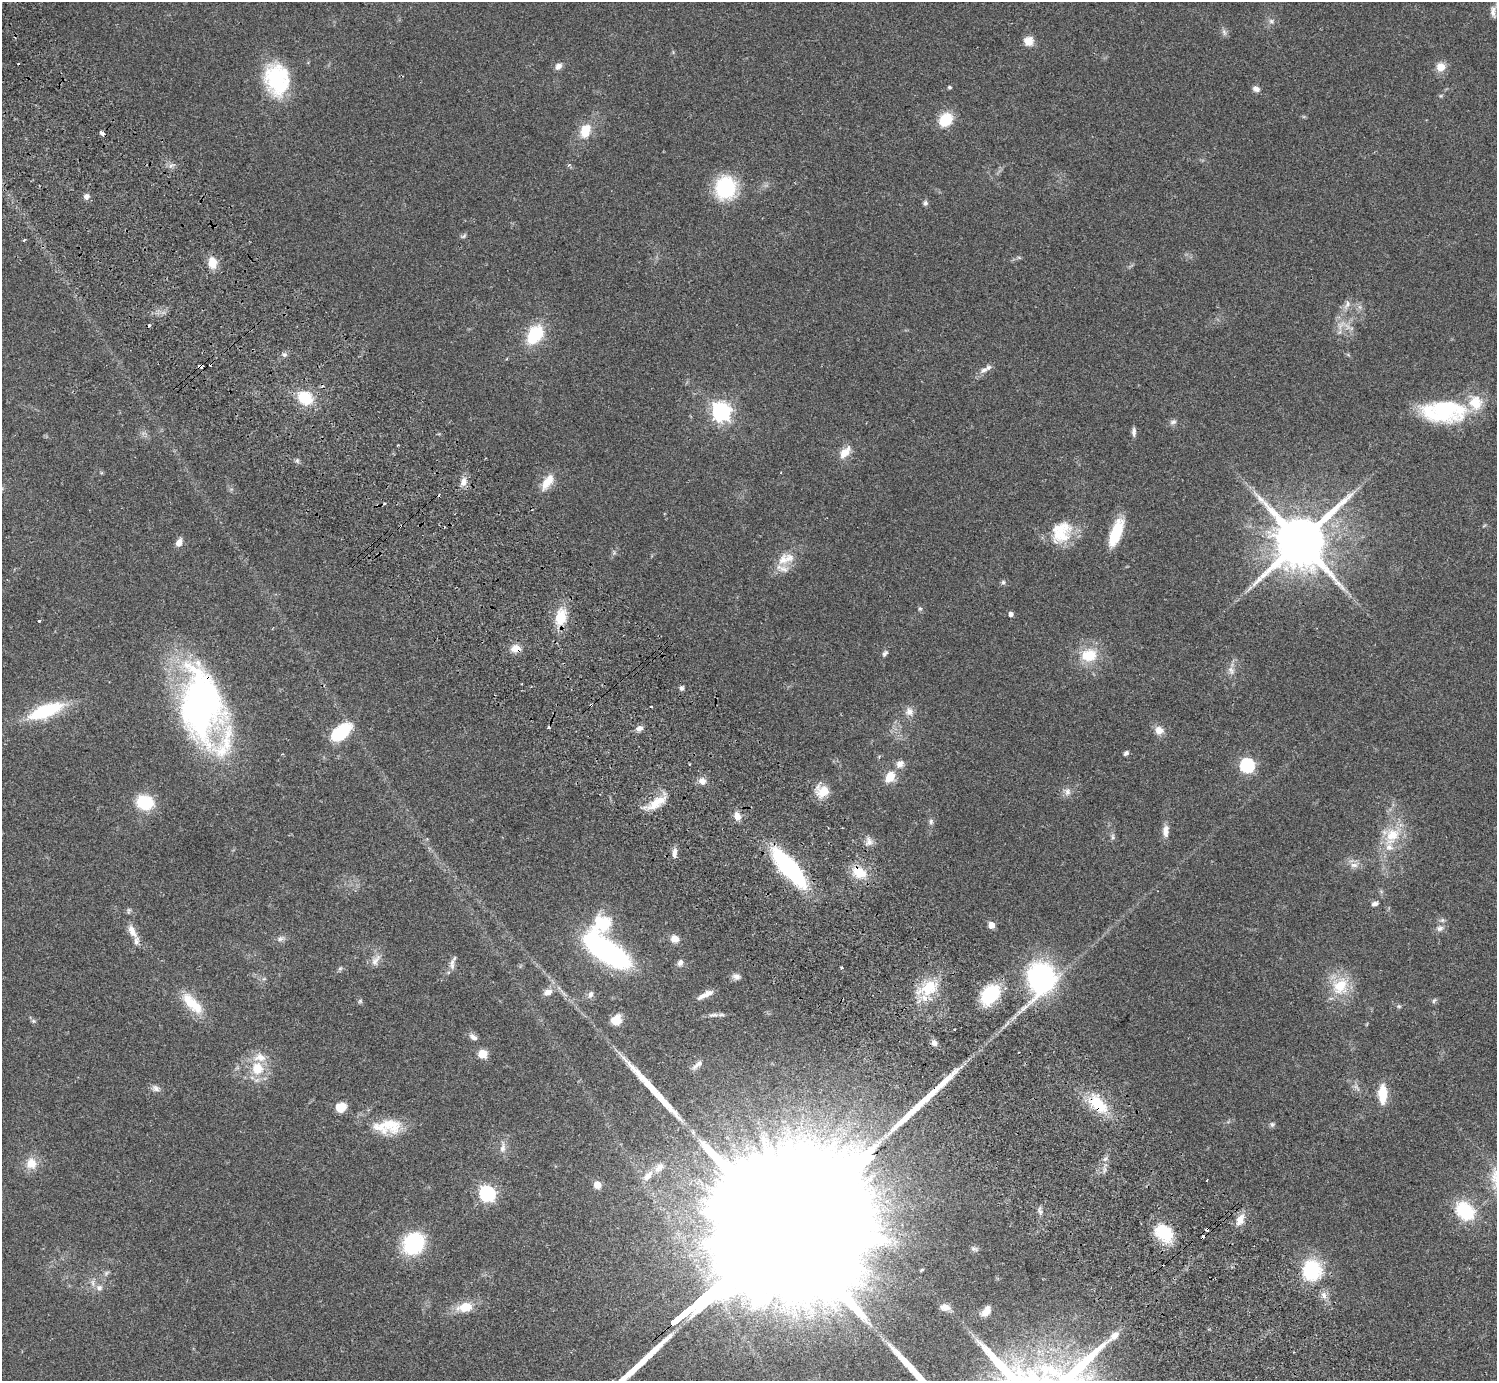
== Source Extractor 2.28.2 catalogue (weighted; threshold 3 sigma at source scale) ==
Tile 11 of 4 x 4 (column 3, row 3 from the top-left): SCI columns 3037-4531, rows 1724-3102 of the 6070 x 6064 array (HDU 1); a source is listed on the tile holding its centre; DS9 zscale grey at full resolution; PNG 1499 x 1383 px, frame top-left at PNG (2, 2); no overlay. Shown black and unused: <1% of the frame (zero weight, under 2 of 3 exposures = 3% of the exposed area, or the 3 px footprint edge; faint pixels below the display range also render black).
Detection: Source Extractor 2.28.2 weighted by HDU 2 'WHT'; one run over the whole footprint, this tile lists its part. Background 0.061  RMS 0.0072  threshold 0.0325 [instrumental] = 3 sigma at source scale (4.5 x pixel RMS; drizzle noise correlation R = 1.50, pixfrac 1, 0.05/0.05 arcsec/px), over >= 5 px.
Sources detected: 171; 1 too faint to see at this stretch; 10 cosmic-ray / hot-pixel residue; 6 long thin detections or spike segments (spike, bleed or trail) — not listed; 13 inside a brighter listed object's ellipse — not listed separately; the other 141 listed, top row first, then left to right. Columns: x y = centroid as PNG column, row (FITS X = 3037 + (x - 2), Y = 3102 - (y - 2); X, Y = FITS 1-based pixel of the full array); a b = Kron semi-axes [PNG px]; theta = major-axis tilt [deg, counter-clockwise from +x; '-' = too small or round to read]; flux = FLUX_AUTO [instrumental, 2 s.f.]
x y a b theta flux
1493 12 17 7 -85 3.8
1271 21 7 6 - 2.1
1224 32 11 5 -72 2.2
1029 41 11 11 - 7.1
558 66 8 6 49 3.9
1441 67 9 9 - 8.8
277 80 32 23 -77 64
949 87 4 4 - 1.1
1256 89 9 6 -21 3.2
946 120 14 12 49 20
585 131 16 12 69 14
569 165 5 4 - 1.2
725 188 22 19 84 54
86 196 7 7 - 3.1
925 203 6 6 - 1.9
463 236 9 5 33 1.4
24 240 4 2 - 0.74
1019 258 6 4 -20 0.96
212 262 12 9 -83 11
1347 305 15 7 61 4.5
1347 327 15 6 -39 5.2
535 334 21 15 56 33
284 354 8 6 17 2
200 366 4 3 - 5.7
984 370 14 7 32 4.2
305 398 16 13 -35 25
721 411 7 7 - 340
1444 411 54 25 1 69
1173 422 10 7 18 2.2
1134 432 12 5 90 2.6
398 445 3 2 - 0.63
845 452 19 10 49 8.8
297 461 7 4 0 1.4
464 481 12 7 86 5.1
547 482 21 10 56 12
1116 532 31 14 72 22
1060 535 28 23 -7 23
1300 541 16 14 44 5200
179 542 10 7 63 4.6
614 553 7 5 80 1.5
783 560 20 14 60 11
1003 582 6 5 - 1.5
920 609 6 5 - 1.2
1011 614 4 4 - 3.3
561 617 21 13 79 20
39 621 3 3 - 1.3
516 648 11 9 4 7.3
885 653 9 6 51 1.9
1089 655 24 19 8 21
1231 670 13 8 -61 4.1
682 688 6 5 - 1.9
201 705 72 40 -85 280
591 705 4 3 - 1
651 707 3 3 - 1.8
45 711 41 14 20 44
909 712 11 10 - 5.1
639 728 10 7 13 3.7
1159 730 11 9 -48 6.1
340 732 20 11 39 39
1126 753 6 5 - 1.8
900 764 11 10 - 4.8
1247 765 6 6 - 120
890 777 12 9 57 12
702 781 10 8 -30 4.6
822 791 16 15 - 13
1067 792 12 8 83 3.7
145 802 17 14 -13 29
656 803 32 11 31 14
737 816 11 8 -71 5.4
931 821 8 6 -80 2
1165 831 16 8 88 5.4
1392 836 33 20 54 26
1113 837 8 5 -74 1.8
869 842 13 9 81 4.3
675 852 14 6 83 3.8
1354 865 12 7 -1 4
789 868 41 13 -49 110
859 872 18 13 -27 16
1375 903 10 6 13 2.3
129 911 9 4 79 1.3
603 923 21 19 -16 28
991 925 5 5 - 8.5
1439 928 11 8 24 3.4
132 931 20 9 -60 6.8
281 939 13 7 23 2.9
675 939 8 7 - 6.4
607 951 38 15 -36 190
376 960 19 9 57 6
452 962 15 7 59 3.7
680 963 9 7 68 2.9
842 967 3 3 - 1
340 968 7 6 - 1.3
736 976 10 8 -15 3.2
1041 978 33 28 86 120
264 979 6 4 -17 1.1
1340 986 25 21 59 25
929 988 27 17 32 25
548 992 14 9 18 5.3
591 994 11 7 72 2.8
990 994 17 11 50 59
705 995 22 6 26 6
1434 1000 8 5 50 1.3
360 1001 6 6 - 1.2
192 1003 36 14 -46 21
1399 1006 7 5 -20 1.1
713 1015 16 6 3 3.3
616 1020 12 11 - 8.7
33 1021 7 5 -21 1.4
473 1037 11 7 -33 3.3
934 1043 8 7 - 3.2
482 1054 5 5 - 29
697 1065 19 6 41 3.6
257 1068 15 14 - 19
156 1088 12 8 -21 3.4
1383 1094 17 8 89 19
1098 1104 28 15 -47 28
340 1107 10 9 - 13
1272 1124 7 7 - 1.7
388 1126 39 19 2 26
503 1147 19 7 86 4.7
1105 1159 7 4 19 1.4
31 1163 14 13 - 11
648 1176 16 8 52 6.8
597 1184 7 7 - 7.9
487 1194 7 6 - 190
1040 1211 13 5 -75 2.2
1465 1211 21 16 -40 37
1240 1220 17 9 65 7.2
1207 1229 3 3 - 6.3
1164 1233 23 17 -43 26
779 1235 172 27 40 170000
414 1243 23 20 52 57
974 1249 10 6 -11 1.8
922 1270 5 3 - 0.73
1312 1270 20 19 - 49
106 1273 8 7 - 2
99 1288 9 9 - 3.6
1324 1295 11 8 -73 4.1
465 1307 15 9 11 16
945 1307 12 7 -10 5.2
986 1311 11 7 53 5.4
Overlapping masked pixels (flux is a lower limit): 8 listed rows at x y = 200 366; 516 648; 201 705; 591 705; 859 872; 1098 1104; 1207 1229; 779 1235
Isophote crosses this tile's border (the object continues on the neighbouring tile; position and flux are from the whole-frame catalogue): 1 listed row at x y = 779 1235